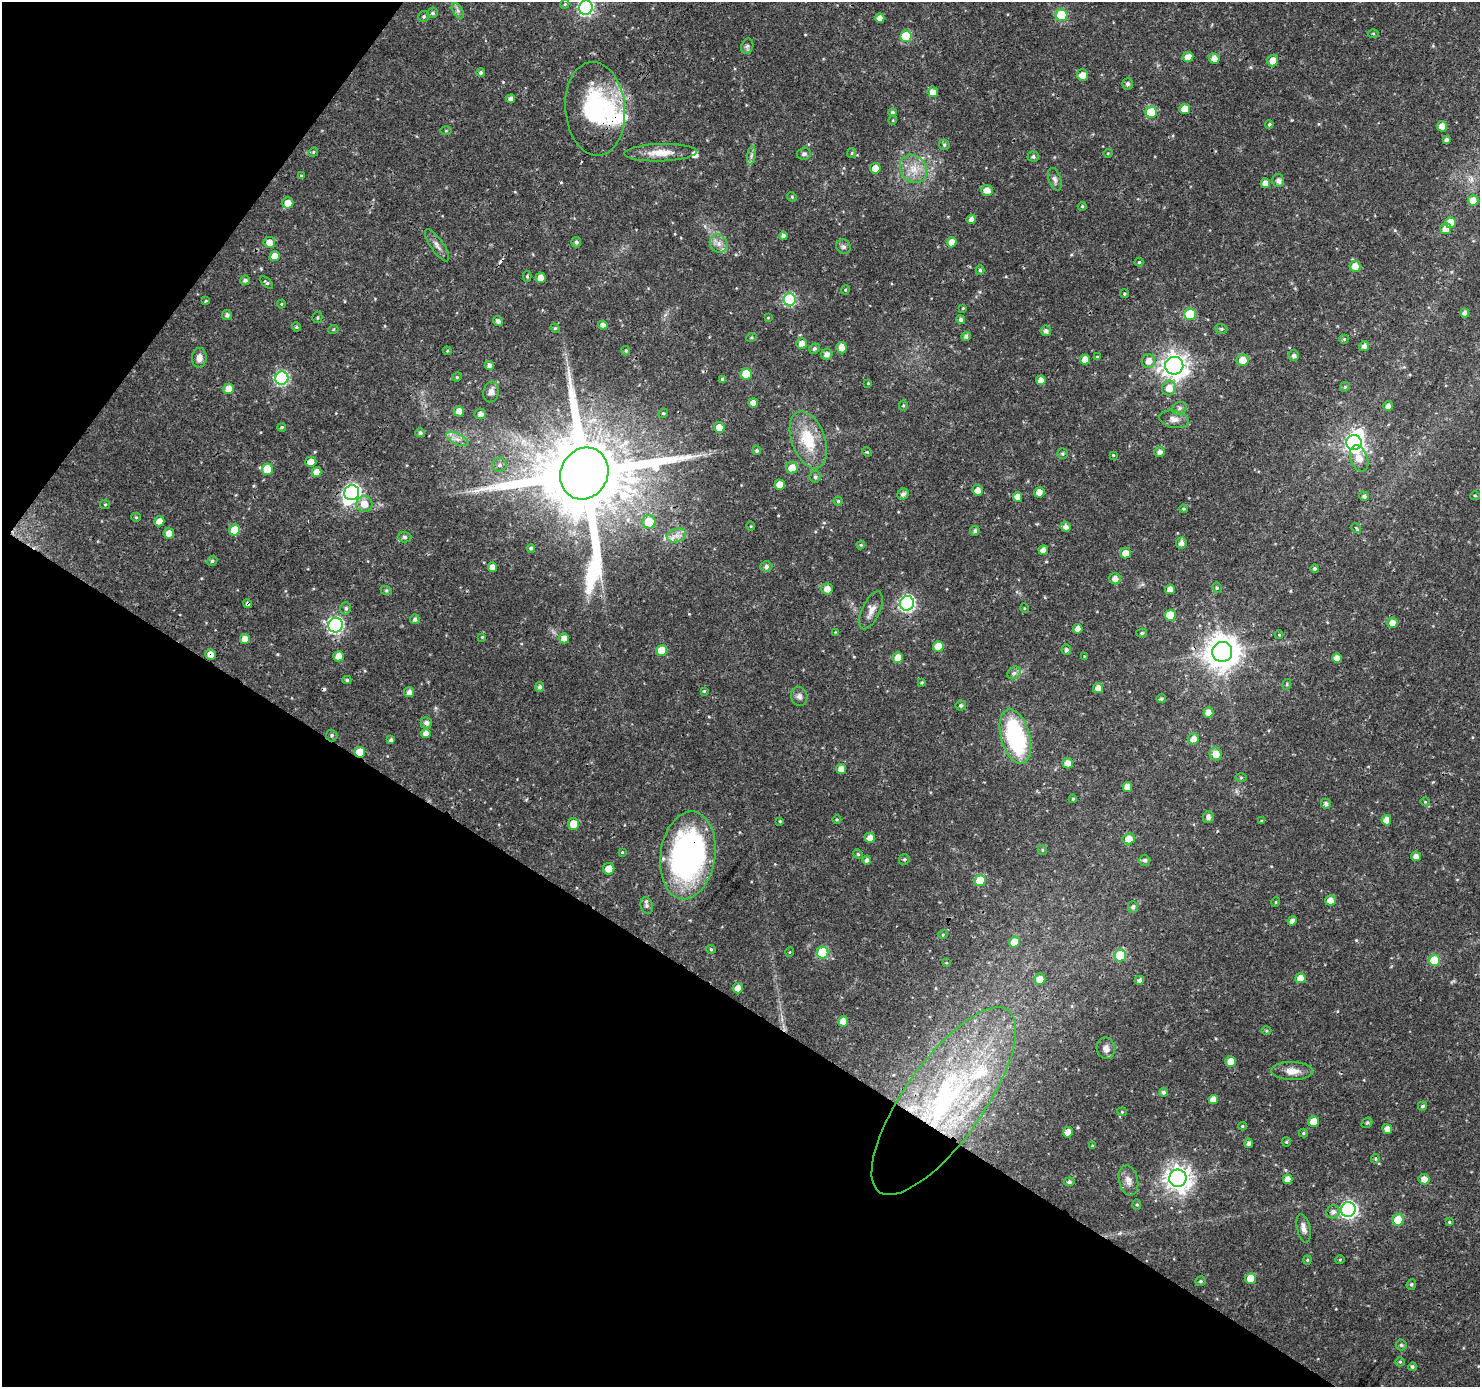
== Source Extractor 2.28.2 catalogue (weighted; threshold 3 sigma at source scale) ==
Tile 9 of 4 x 4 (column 1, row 3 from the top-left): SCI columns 4-1481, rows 1574-2958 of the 5926 x 5984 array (HDU 1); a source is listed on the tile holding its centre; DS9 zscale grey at full resolution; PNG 1482 x 1389 px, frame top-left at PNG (2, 2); each listed source drawn as its Kron ellipse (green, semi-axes under 4 px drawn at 4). Shown black and unused: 33% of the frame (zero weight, under 3 of 4 exposures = <1% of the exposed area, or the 3 px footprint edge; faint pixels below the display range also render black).
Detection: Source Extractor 2.28.2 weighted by HDU 2 'WHT'; one run over the whole footprint, this tile lists its part. Background 0.0184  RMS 0.0016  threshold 0.00728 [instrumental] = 3 sigma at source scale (4.5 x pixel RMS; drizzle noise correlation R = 1.50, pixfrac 1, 0.0396/0.0396 arcsec/px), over >= 5 px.
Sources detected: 313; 2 inside a brighter object's white glare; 3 cosmic-ray / hot-pixel residue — neither listed nor drawn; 7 inside a brighter listed object's ellipse — not listed separately; the other 301 listed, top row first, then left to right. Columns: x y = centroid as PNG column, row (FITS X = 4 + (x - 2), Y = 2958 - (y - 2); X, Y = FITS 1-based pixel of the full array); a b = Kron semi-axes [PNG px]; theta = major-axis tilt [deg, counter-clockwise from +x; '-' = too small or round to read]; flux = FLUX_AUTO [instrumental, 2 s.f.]
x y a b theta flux
565 4 5 3 - 0.18
586 8 7 7 - 34
458 11 8 5 -59 0.45
433 13 5 5 - 0.35
1061 15 6 6 - 9.3
424 16 6 5 - 0.3
880 18 5 4 - 1.1
1373 34 5 3 - 0.2
906 36 6 5 - 9
747 46 8 6 68 0.39
1188 57 5 5 - 1.3
1214 58 5 5 - 1.2
1273 61 6 5 - 1.9
481 73 4 4 - 0.38
1082 75 6 5 - 1.3
1128 84 6 5 - 0.52
933 92 5 5 - 1.2
511 99 4 4 - 0.7
595 109 47 30 -85 16
1185 109 5 5 - 2.1
892 112 4 4 - 0.39
1151 112 6 5 - 6.9
893 120 5 3 - 0.13
1269 124 4 4 - 0.31
1442 126 5 5 - 1.3
446 131 6 4 1 0.18
1446 140 4 4 - 0.45
944 145 6 5 - 0.26
313 152 5 4 - 0.21
660 153 36 8 2 2.7
852 153 5 4 - 0.21
1108 153 5 3 - 0.14
804 154 7 6 - 0.4
751 155 9 4 81 0.45
1033 157 5 5 - 0.39
875 168 5 5 - 1.6
913 169 15 12 -52 2.5
301 176 4 4 - 0.21
1055 179 11 6 -72 0.6
1278 181 6 6 - 0.76
1265 183 5 4 - 1
987 190 6 5 - 1.2
792 197 5 4 - 0.16
1473 200 5 5 - 1.3
288 203 5 5 - 1.5
1082 206 4 4 - 0.23
971 219 5 4 - 0.69
1450 223 5 5 - 2.7
1446 229 5 5 - 1.2
783 236 4 4 - 0.67
269 242 6 5 - 1.1
576 242 5 5 - 0.44
952 242 5 5 - 1.2
719 244 9 8 - 0.96
437 245 19 6 -55 0.88
843 247 8 7 - 0.45
275 256 5 5 - 1.9
1139 262 4 4 - 0.23
1355 266 5 5 - 1.6
980 270 5 4 - 0.28
527 276 5 4 - 0.22
541 278 5 5 - 1.2
245 280 5 4 - 0.47
267 283 8 4 -43 0.28
845 290 4 4 - 0.17
1124 294 4 4 - 0.23
790 300 6 6 - 17
206 301 3 3 - 0.14
281 304 4 4 - 0.17
963 308 4 3 - 0.14
1465 313 4 4 - 0.73
1190 314 6 5 - 7.5
227 315 5 5 - 0.5
317 317 6 5 - 0.25
768 318 4 3 - 0.13
961 319 4 4 - 0.53
498 321 5 4 - 0.56
603 325 5 4 - 0.74
296 327 4 4 - 0.19
555 328 5 4 - 0.21
1221 329 6 4 -19 0.26
333 330 5 3 - 0.15
1046 331 5 5 - 0.59
966 336 5 4 - 0.41
751 338 5 3 - 0.17
1344 339 5 4 - 0.18
802 344 5 5 - 1.1
1364 346 5 5 - 0.76
842 348 6 5 - 1.3
815 349 5 5 - 0.39
447 351 4 3 - 0.16
626 351 5 4 - 0.23
827 354 5 5 - 0.79
1294 356 5 5 - 0.56
1097 357 4 3 - 0.17
199 358 10 7 85 1.1
1085 360 5 5 - 1.3
1242 360 6 6 - 1.8
1149 361 7 6 - 1.2
489 365 5 4 - 0.59
1174 366 9 9 - 150
746 374 5 5 - 4.8
457 377 5 4 - 0.21
282 378 7 6 - 23
722 379 4 4 - 0.31
1041 380 5 4 - 1.1
868 383 4 3 - 0.15
1345 387 5 4 - 0.23
1169 388 7 7 - 1.7
229 389 5 5 - 1.5
491 392 10 7 76 0.96
753 403 5 4 - 1.2
903 405 5 4 - 0.2
1388 406 5 5 - 0.76
1179 408 8 6 22 0.44
459 411 5 5 - 1.2
663 413 5 4 - 0.21
480 414 5 5 - 0.77
1174 419 15 8 -11 1
282 427 4 4 - 0.27
719 427 5 5 - 1.4
420 433 5 4 - 0.35
457 439 12 5 -26 0.85
808 440 30 16 -70 6.4
1354 443 7 7 - 69
757 451 4 4 - 0.32
867 452 5 4 - 0.18
1160 452 5 5 - 0.75
1062 454 5 5 - 0.23
1113 455 4 4 - 0.16
1359 458 14 8 -70 1.9
311 462 5 5 - 1.4
499 465 7 7 - 0.51
792 468 6 6 - 1.8
267 469 5 5 - 3.6
317 472 5 4 - 1.1
584 473 26 23 63 3400
815 477 6 5 - 0.37
780 485 5 5 - 1.5
978 490 5 5 - 1.1
1039 492 5 5 - 1.2
352 493 8 7 - 51
903 494 6 5 - 0.54
1475 495 5 3 - 0.17
1364 496 4 4 - 0.47
1017 497 5 4 - 1.2
838 501 4 4 - 0.24
105 504 5 4 - 0.2
364 504 8 8 - 1.7
1183 509 4 3 - 0.17
136 517 5 4 - 0.2
159 521 5 5 - 1.4
649 522 6 6 - 3.6
751 526 5 3 - 0.15
1066 527 5 5 - 0.79
1356 528 5 4 - 0.23
235 530 5 5 - 3.1
975 531 5 4 - 0.36
169 533 5 5 - 1.3
676 535 10 6 18 0.91
405 537 7 5 -2 0.36
1181 543 5 5 - 0.77
861 545 4 4 - 0.18
531 548 4 4 - 0.29
1043 550 5 4 - 0.92
1125 553 5 5 - 1.3
212 561 5 4 - 0.35
492 567 5 4 - 1.1
766 567 6 5 - 0.49
1315 569 4 4 - 0.39
1115 579 5 5 - 1.1
1217 588 5 4 - 0.24
827 589 6 5 - 1.2
1170 589 5 5 - 1.1
386 590 6 4 -18 0.22
907 603 7 7 - 34
247 604 5 4 - 0.41
346 608 6 5 - 0.34
1024 608 5 3 - 0.13
871 610 20 9 65 1.3
1170 615 5 5 - 4.2
415 619 5 5 - 0.43
1392 623 5 5 - 1.2
335 625 7 7 - 38
1078 629 5 4 - 1.2
835 632 3 3 - 0.11
1142 633 5 4 - 0.26
1279 635 4 4 - 0.16
482 637 4 4 - 0.14
564 638 5 5 - 1.2
245 639 5 5 - 1.4
938 646 5 5 - 2
1066 650 5 4 - 0.39
662 651 5 5 - 3.6
1222 652 10 10 - 290
210 654 5 5 - 1.2
338 656 5 5 - 1.2
1084 656 4 2 - 0.11
898 657 5 5 - 1.5
1337 658 5 4 - 1.2
1014 673 7 5 43 0.46
347 680 4 4 - 0.27
922 682 4 3 - 0.17
1287 684 5 3 - 0.16
540 687 5 4 - 0.5
1098 688 5 5 - 1.1
704 691 4 4 - 0.19
409 692 5 5 - 0.76
799 696 9 8 - 0.65
1161 699 5 4 - 0.27
961 705 5 5 - 0.36
1208 713 5 5 - 1.2
426 723 5 5 - 0.67
426 733 5 4 - 0.92
332 735 6 5 - 0.34
1015 737 28 14 -74 19
1193 739 6 5 - 1.2
391 740 4 3 - 0.41
360 752 5 5 - 3.2
1216 754 6 6 - 1.4
1067 763 5 5 - 1.2
841 769 5 5 - 1.1
1241 778 6 4 0 0.18
1127 787 5 5 - 1.3
1073 799 4 3 - 0.18
1425 802 5 3 - 0.15
1326 804 5 5 - 0.54
1208 817 6 5 - 0.67
837 819 4 3 - 0.15
1386 820 5 5 - 1.4
780 821 3 3 - 0.18
1261 821 4 4 - 0.17
573 824 6 5 - 2
870 838 5 5 - 1.3
1129 839 6 5 - 1.5
1042 850 5 4 - 0.19
622 852 4 3 - 0.14
858 854 5 4 - 0.22
688 855 44 27 82 45
1416 856 5 4 - 0.9
904 859 5 5 - 0.3
867 860 4 4 - 0.5
1145 860 5 5 - 0.45
609 869 6 5 - 1.4
980 881 5 5 - 5.3
1330 900 5 5 - 1.2
1276 902 5 3 - 0.14
647 906 8 6 -75 0.45
1133 907 5 5 - 0.43
1292 921 5 4 - 0.66
943 934 5 3 - 0.17
1014 942 5 5 - 1.9
711 949 5 4 - 0.21
790 952 5 3 - 0.12
822 953 6 6 - 8.7
1120 955 6 6 - 8.5
1434 960 5 5 - 5.5
946 963 4 2 - 0.11
1300 978 5 5 - 1.6
1040 979 6 5 - 1.2
1139 980 5 4 - 0.51
738 988 5 5 - 1.2
843 1021 5 5 - 1.2
1266 1030 5 3 - 0.17
1106 1048 11 9 -79 0.89
1231 1062 5 5 - 1.6
1292 1071 21 9 -1 1.7
1163 1092 4 4 - 0.4
1213 1099 4 4 - 1.3
944 1101 111 39 55 53
1422 1106 4 4 - 0.32
1122 1112 4 4 - 0.18
1314 1121 5 5 - 1.6
1367 1123 6 4 41 0.23
1242 1126 4 4 - 0.18
1387 1129 5 4 - 1.1
1068 1132 5 5 - 1.4
1303 1133 4 4 - 0.23
1286 1142 4 4 - 0.19
1249 1143 5 4 - 0.56
1092 1146 4 4 - 0.17
1375 1159 5 4 - 0.2
1178 1178 9 8 - 140
1288 1179 5 5 - 1.2
1424 1179 5 5 - 1.2
1128 1180 15 9 -78 1.2
1069 1182 5 4 - 0.38
1137 1205 5 4 - 0.21
1348 1209 7 7 - 44
1333 1212 7 6 - 0.69
1398 1220 6 5 - 3.9
1449 1222 3 3 - 0.19
1304 1228 14 6 -77 0.98
1307 1260 4 4 - 0.19
1340 1260 5 4 - 0.18
1251 1279 5 5 - 3
1200 1281 5 5 - 0.29
1411 1284 5 4 - 0.27
1401 1345 5 5 - 0.28
1400 1362 5 4 - 0.21
1412 1367 4 4 - 0.3
Overlapping masked pixels (flux is a lower limit): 9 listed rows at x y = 595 109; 790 300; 584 473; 247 604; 210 654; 360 752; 1067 763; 688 855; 944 1101
Isophote crosses this tile's border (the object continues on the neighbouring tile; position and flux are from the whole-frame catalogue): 1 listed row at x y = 586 8